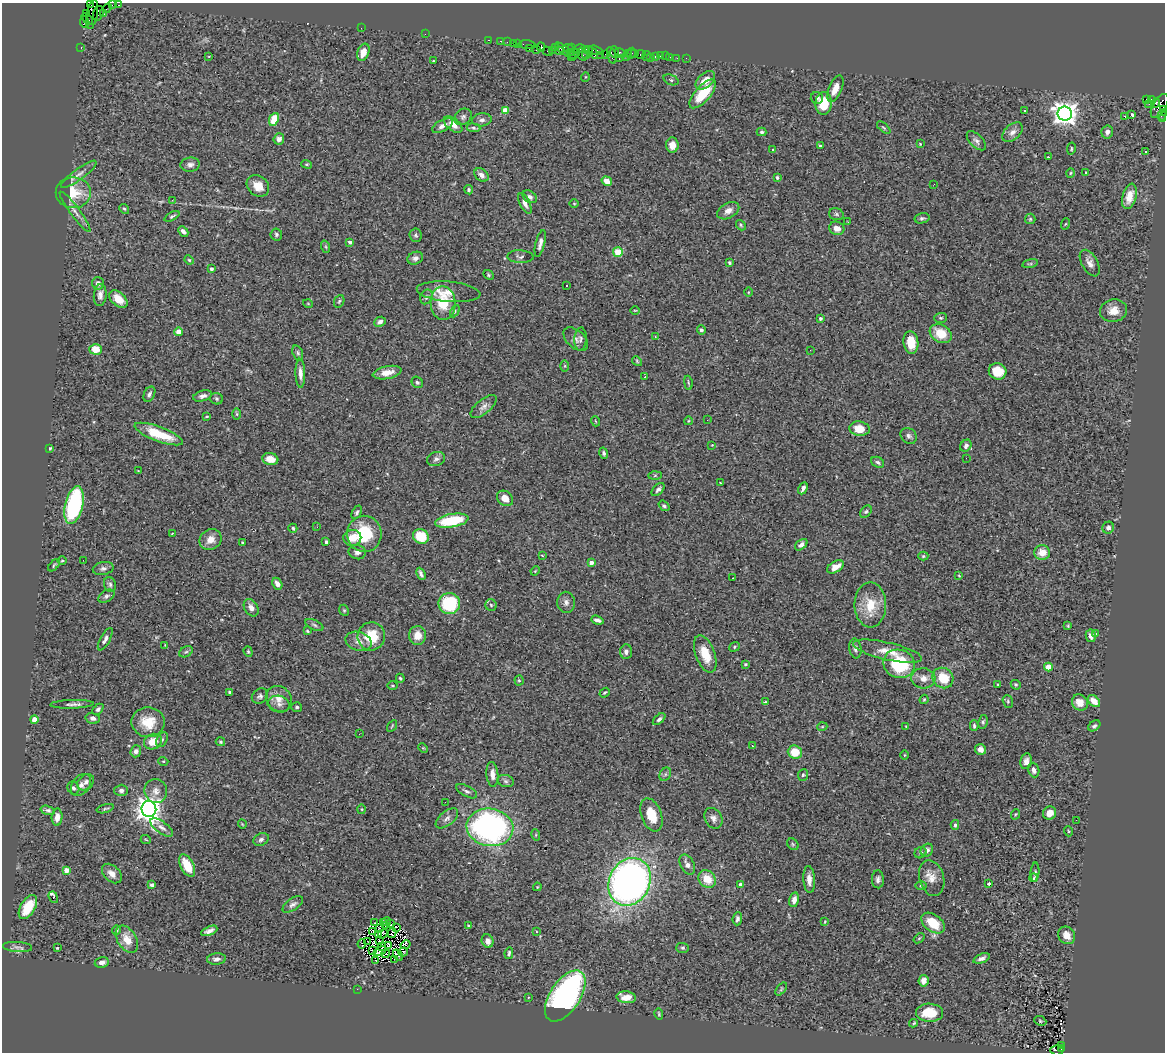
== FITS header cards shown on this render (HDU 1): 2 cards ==
NAXIS1  =                 1163
NAXIS2  =                 1050

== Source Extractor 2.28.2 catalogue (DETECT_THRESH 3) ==
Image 1163 x 1050 px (HDU 1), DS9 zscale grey, 1 PNG px = 1 image px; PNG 1167 x 1054 px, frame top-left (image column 1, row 1050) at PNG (2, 3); each listed source drawn as its Kron ellipse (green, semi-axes under 4 px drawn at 4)
Background 1.68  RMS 0.065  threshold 0.195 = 3 sigma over >= 5 px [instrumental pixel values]
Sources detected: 417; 5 with non-positive FLUX_AUTO (blend fragments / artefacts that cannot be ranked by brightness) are neither listed nor drawn; the other 412 listed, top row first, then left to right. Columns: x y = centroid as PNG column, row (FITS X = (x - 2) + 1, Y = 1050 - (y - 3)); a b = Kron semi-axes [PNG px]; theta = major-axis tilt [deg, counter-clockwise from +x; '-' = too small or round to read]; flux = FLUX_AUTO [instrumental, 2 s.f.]
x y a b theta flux
90 4 3 2 - 45
112 5 4 2 - 80
119 5 3 2 - 44
107 8 5 2 - 79
98 13 7 5 73 480
104 13 3 3 - 130
87 14 3 2 - 46
92 14 15 5 80 820
87 19 7 2 -43 230
85 22 6 4 -80 36
361 28 2 2 - 15
425 34 2 2 - 86
488 40 3 2 - 44
501 41 3 2 - 87
507 42 2 2 - 41
513 43 2 2 - 76
517 43 3 2 - 74
527 44 8 3 -4 130
81 47 3 2 - 51
541 47 4 4 - 350
555 47 3 3 - 61
568 48 5 4 - 67
572 48 3 2 - 82
529 49 3 2 - 75
579 49 6 4 11 370
536 50 3 3 - 150
552 50 4 3 - 48
565 50 12 3 -36 360
589 50 4 2 - 110
595 50 7 3 -16 230
547 51 5 2 - 170
559 51 4 4 - 430
363 52 9 6 69 46
570 52 3 2 - 120
586 52 6 3 -88 170
615 52 6 3 -86 80
593 53 6 3 -56 200
620 53 6 3 -32 180
628 53 3 2 - 100
631 53 6 3 63 120
582 54 6 5 - 810
605 54 2 2 - 72
635 54 2 2 - 73
641 54 5 3 - 150
574 55 7 2 44 58
601 55 4 2 - 48
612 55 8 3 -75 190
209 56 4 2 - 2.7
626 56 3 2 - 72
647 56 5 2 - 33
660 56 2 2 - 14
665 56 2 2 - 16
650 57 3 2 - 13
655 57 3 3 - 150
670 57 2 2 - 10
677 58 2 2 - 22
686 58 2 2 - 7.6
619 59 3 2 - 240
433 61 3 2 - 3.7
585 77 5 3 - 3.6
671 80 8 5 -22 8.1
705 80 11 7 41 51
835 89 14 6 67 44
703 94 18 7 49 130
817 98 6 6 - 10
1146 99 4 3 - 380
1151 100 4 3 - 35
823 103 11 8 87 130
1156 103 4 3 - 430
1149 104 2 2 - 13
1160 106 13 6 59 980
1163 109 4 3 - 320
1024 110 3 2 - 3.8
505 111 4 4 - 82
1065 114 7 7 - 3900
1131 115 3 3 - 530
1162 115 5 4 - 160
1125 116 3 3 - 11
463 117 9 7 40 13
274 119 7 4 66 87
1163 119 3 2 - 62
482 120 10 6 6 15
453 124 11 6 -39 35
442 126 11 5 27 23
474 128 7 4 -6 7.9
884 128 8 3 -40 6.2
762 132 5 3 - 7.4
1012 132 12 7 42 25
1107 132 6 5 - 15
279 139 6 5 - 16
976 141 12 6 -45 16
920 144 3 3 - 5.2
672 145 7 6 - 39
820 146 3 3 - 5.9
773 149 3 3 - 15
1071 149 6 3 80 5.3
1146 152 3 3 - 5.7
1049 157 4 2 - 9.2
307 164 5 4 - 5.2
190 165 9 7 7 18
1070 173 4 3 - 4.4
1085 173 3 3 - 9.2
79 174 22 5 36 27
481 175 8 6 -40 22
777 178 4 3 - 6.5
607 181 5 4 - 38
934 184 2 2 - 3.2
258 186 12 9 -39 56
469 190 5 4 - 7.6
73 193 17 15 0 120
1129 196 13 7 74 50
530 197 8 5 -35 13
172 200 2 2 - 32
525 203 11 5 -63 19
574 204 5 3 - 3.8
124 209 5 4 - 5.9
728 211 12 7 29 29
75 212 25 4 -53 24
836 214 7 5 -16 8.8
172 216 8 3 28 7.1
922 218 7 5 13 9
1030 219 5 5 - 7.1
848 222 3 2 - 6.1
1065 224 6 3 70 4.8
741 225 5 4 - 6.2
837 228 8 6 -18 30
183 231 6 3 -45 14
276 234 6 5 - 8.9
416 235 7 6 - 8.6
350 242 4 3 - 12
540 243 14 4 76 20
326 247 6 4 -71 6.9
618 252 5 5 - 130
520 257 13 6 -3 14
415 258 8 6 24 15
189 260 5 4 - 4.6
729 263 3 3 - 6
1090 263 14 8 -60 27
1030 264 8 3 12 5.8
211 269 3 3 - 11
488 275 6 4 -44 5.9
98 283 6 6 - 18
566 285 3 2 - 8.9
449 292 32 10 -5 61
748 292 5 3 - 3.7
100 295 11 6 86 21
426 297 7 6 - 11
118 299 10 6 -42 57
339 301 6 5 - 6.8
443 303 17 12 -87 140
308 304 5 3 - 3.4
635 310 5 3 - 3.8
455 311 6 4 63 6.7
1114 311 13 11 11 50
820 318 4 4 - 10
941 318 6 5 - 7
380 322 6 5 - 18
701 330 4 4 - 15
179 332 4 4 - 48
941 334 11 9 -31 91
655 336 2 2 - 3.1
576 339 15 9 -42 25
581 339 11 6 87 14
911 342 11 7 -82 82
96 349 6 5 - 74
810 350 3 2 - 3.6
298 353 8 5 -72 9.4
637 361 5 4 - 5.5
565 366 6 4 90 5.4
998 371 9 8 - 89
300 373 14 5 -89 26
387 373 14 6 11 43
645 377 3 3 - 8.3
417 382 6 5 - 8.5
688 383 7 3 -80 5.6
149 394 8 5 64 13
203 396 10 5 15 16
216 399 6 5 - 7.5
484 406 16 7 40 24
237 414 6 4 -89 6.5
207 417 4 2 - 4
707 420 2 2 - 5.4
595 421 5 3 - 3.6
688 421 4 3 - 3.8
859 429 10 7 -9 73
159 434 26 7 -20 160
909 436 9 7 -43 13
712 445 3 3 - 2.6
966 446 6 5 - 12
50 448 3 3 - 5.6
604 453 6 4 -75 8.6
966 458 2 2 - 4.5
270 459 8 6 -14 37
436 459 9 7 19 14
878 462 7 5 -30 11
138 471 2 2 - 2.6
655 475 6 4 1 6.7
720 483 2 2 - 4.2
803 488 6 4 64 17
658 489 8 5 46 12
505 498 9 7 -41 43
74 505 19 9 77 580
664 506 6 4 -38 8.3
357 512 7 4 63 9.2
866 512 7 5 47 8.2
452 521 17 6 10 200
317 527 3 2 - 4.2
293 528 4 4 - 7.4
1108 528 6 5 - 13
172 533 3 2 - 3.9
364 534 18 17 - 200
421 536 8 7 - 110
352 538 9 8 - 53
210 540 11 10 - 45
326 542 4 3 - 9.2
242 543 3 3 - 7.4
801 545 7 4 39 18
357 552 8 7 - 18
1042 552 8 7 - 50
542 555 4 3 - 4.2
923 556 5 4 - 5.6
83 560 2 2 - 4.4
62 561 5 3 - 4.5
591 563 4 4 - 26
54 565 7 3 46 6
836 567 9 5 31 44
103 568 10 6 11 14
535 571 5 3 - 4.1
421 574 6 3 -66 11
959 576 4 2 - 3.3
733 578 2 2 - 2.5
110 584 7 6 - 11
277 584 6 4 -59 25
106 596 9 5 31 12
566 602 11 9 -89 20
449 603 11 10 - 290
491 605 6 5 - 7.4
870 605 22 16 -90 110
251 608 9 6 -59 25
344 610 6 4 -67 5.9
597 620 6 4 -19 14
314 625 9 5 -25 9.8
1068 626 4 4 - 4.7
307 631 4 3 - 4.2
1096 634 4 4 - 3.4
418 635 9 8 - 51
371 636 14 13 - 120
1091 636 6 5 - 18
105 639 12 5 61 16
358 641 13 9 -17 29
165 645 3 2 - 2.9
734 647 5 4 - 6.1
855 648 10 6 -82 16
888 651 35 8 -13 67
186 652 7 5 28 9
248 652 6 4 -70 5.8
626 652 7 6 - 18
705 654 19 9 -69 94
745 664 3 3 - 5.6
899 664 16 14 -21 270
1048 667 4 4 - 93
400 678 4 3 - 5.5
923 678 12 10 -5 35
943 678 11 9 -41 99
519 680 5 4 - 5.5
998 684 4 3 - 3.6
1016 685 5 4 - 5.2
393 686 5 3 - 4.2
230 692 4 3 - 6
605 693 5 3 - 5.1
260 696 8 7 - 13
279 699 14 12 -43 45
924 699 5 3 - 5.1
1008 701 6 5 - 7.1
1094 701 7 5 -42 51
765 702 3 3 - 4.5
1080 702 8 7 - 51
72 704 22 4 2 18
279 704 11 8 -13 20
297 707 5 5 - 7.9
98 709 6 4 44 9.6
93 718 7 5 -12 14
34 719 4 4 - 56
659 719 7 4 42 10
148 722 16 15 - 97
983 722 7 4 80 8
974 725 5 3 - 7.5
392 726 6 2 58 3.8
906 726 3 3 - 3.3
1094 726 7 4 38 9.1
822 727 5 3 - 3.8
359 734 2 2 - 3.2
162 740 8 5 63 9
153 742 9 7 26 60
220 742 5 4 - 6.1
752 746 3 2 - 5.5
423 748 5 3 - 4
980 749 5 5 - 22
136 751 6 5 - 14
795 752 7 6 - 82
904 755 4 3 - 3.3
163 761 5 3 - 3.9
1026 761 8 6 79 20
1034 770 7 5 -72 18
492 774 12 6 -85 29
665 774 7 5 61 9.1
803 775 6 5 - 6.9
506 781 8 6 -17 12
86 782 9 7 41 20
81 785 12 8 51 27
73 788 7 5 -55 12
121 790 7 5 0 12
156 791 12 11 - 32
467 791 11 5 -28 13
445 802 3 2 - 3.9
105 809 9 3 15 7
149 809 8 7 - 4300
362 809 5 3 - 4.5
48 810 7 4 -17 11
1050 813 7 6 - 34
1016 814 5 3 - 4.1
651 815 17 10 -70 110
57 817 8 5 87 34
447 818 13 7 39 21
713 818 11 8 -60 21
1076 820 2 2 - 5
242 824 4 3 - 3.1
955 825 5 4 - 8.6
162 827 13 5 -36 22
490 827 23 19 -9 1200
1068 831 5 3 - 4.1
536 835 6 3 -73 4.9
261 839 8 6 26 13
146 840 5 3 - 3.6
793 844 6 5 - 7.5
927 850 7 5 52 16
920 853 6 5 - 8.4
687 864 11 6 -62 24
187 866 12 6 -62 91
66 870 4 4 - 37
1035 872 9 4 86 6.2
112 874 11 7 -44 29
932 878 18 12 -75 51
1034 878 4 3 - 5.2
707 879 9 8 - 74
809 879 13 6 -86 32
878 879 9 6 -88 15
630 882 25 20 63 2200
152 884 4 3 - 17
741 884 3 3 - 15
989 884 3 3 - 12
921 886 6 4 1 6.4
537 887 4 3 - 3.4
53 897 6 4 -70 48
794 900 7 5 78 20
293 904 12 6 34 16
28 907 13 7 58 110
737 919 7 4 84 12
825 921 3 2 - 3.3
383 922 3 2 - 4.6
387 922 4 3 - 2.5
374 923 3 2 - 5.9
390 923 3 2 - 6.6
933 923 13 8 -36 120
385 926 4 2 - 5.1
469 926 4 3 - 5.7
396 927 3 2 - 8.4
379 929 4 3 - 6.9
116 930 5 3 - 8
209 931 9 4 24 19
372 932 3 2 - 0.62
537 932 3 2 - 7
392 933 5 2 - 3.3
378 934 3 2 - 5.4
383 934 5 2 - 0.38
1067 935 9 8 - 40
919 938 6 3 37 4.7
127 939 15 9 -57 59
367 941 2 2 - 3.8
379 941 2 2 - 1.6
488 941 7 5 -67 21
362 944 4 2 - 6.4
389 945 4 3 - 5.6
406 945 5 4 - 9
17 947 14 5 -4 16
381 947 3 2 - 4.1
57 948 3 2 - 3.3
682 948 6 5 - 7
372 950 3 2 - 1.7
380 951 7 2 28 1.9
403 952 5 3 - 11
509 953 6 3 81 7.5
385 954 4 2 - 4.8
398 955 6 3 -55 14
982 958 9 4 22 16
216 959 9 5 4 15
395 959 2 2 - 1.1
376 960 3 2 - 3.1
102 962 7 5 12 21
923 981 6 5 - 25
357 989 2 2 - 36
781 989 7 4 54 7
565 996 29 15 56 1200
528 997 3 2 - 3.9
626 997 9 6 -7 51
929 1013 13 9 -2 96
659 1014 6 3 -73 5.1
1040 1021 6 4 -23 6.6
914 1023 4 3 - 5.4
1061 1045 3 2 - 220
1061 1049 3 3 - 230
1057 1050 6 5 - 600
At the frame edge (FLAGS 8, measured only in part): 4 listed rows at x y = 90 4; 1163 109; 1163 119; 1057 1050
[5 non-positive-flux detections neither listed nor drawn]